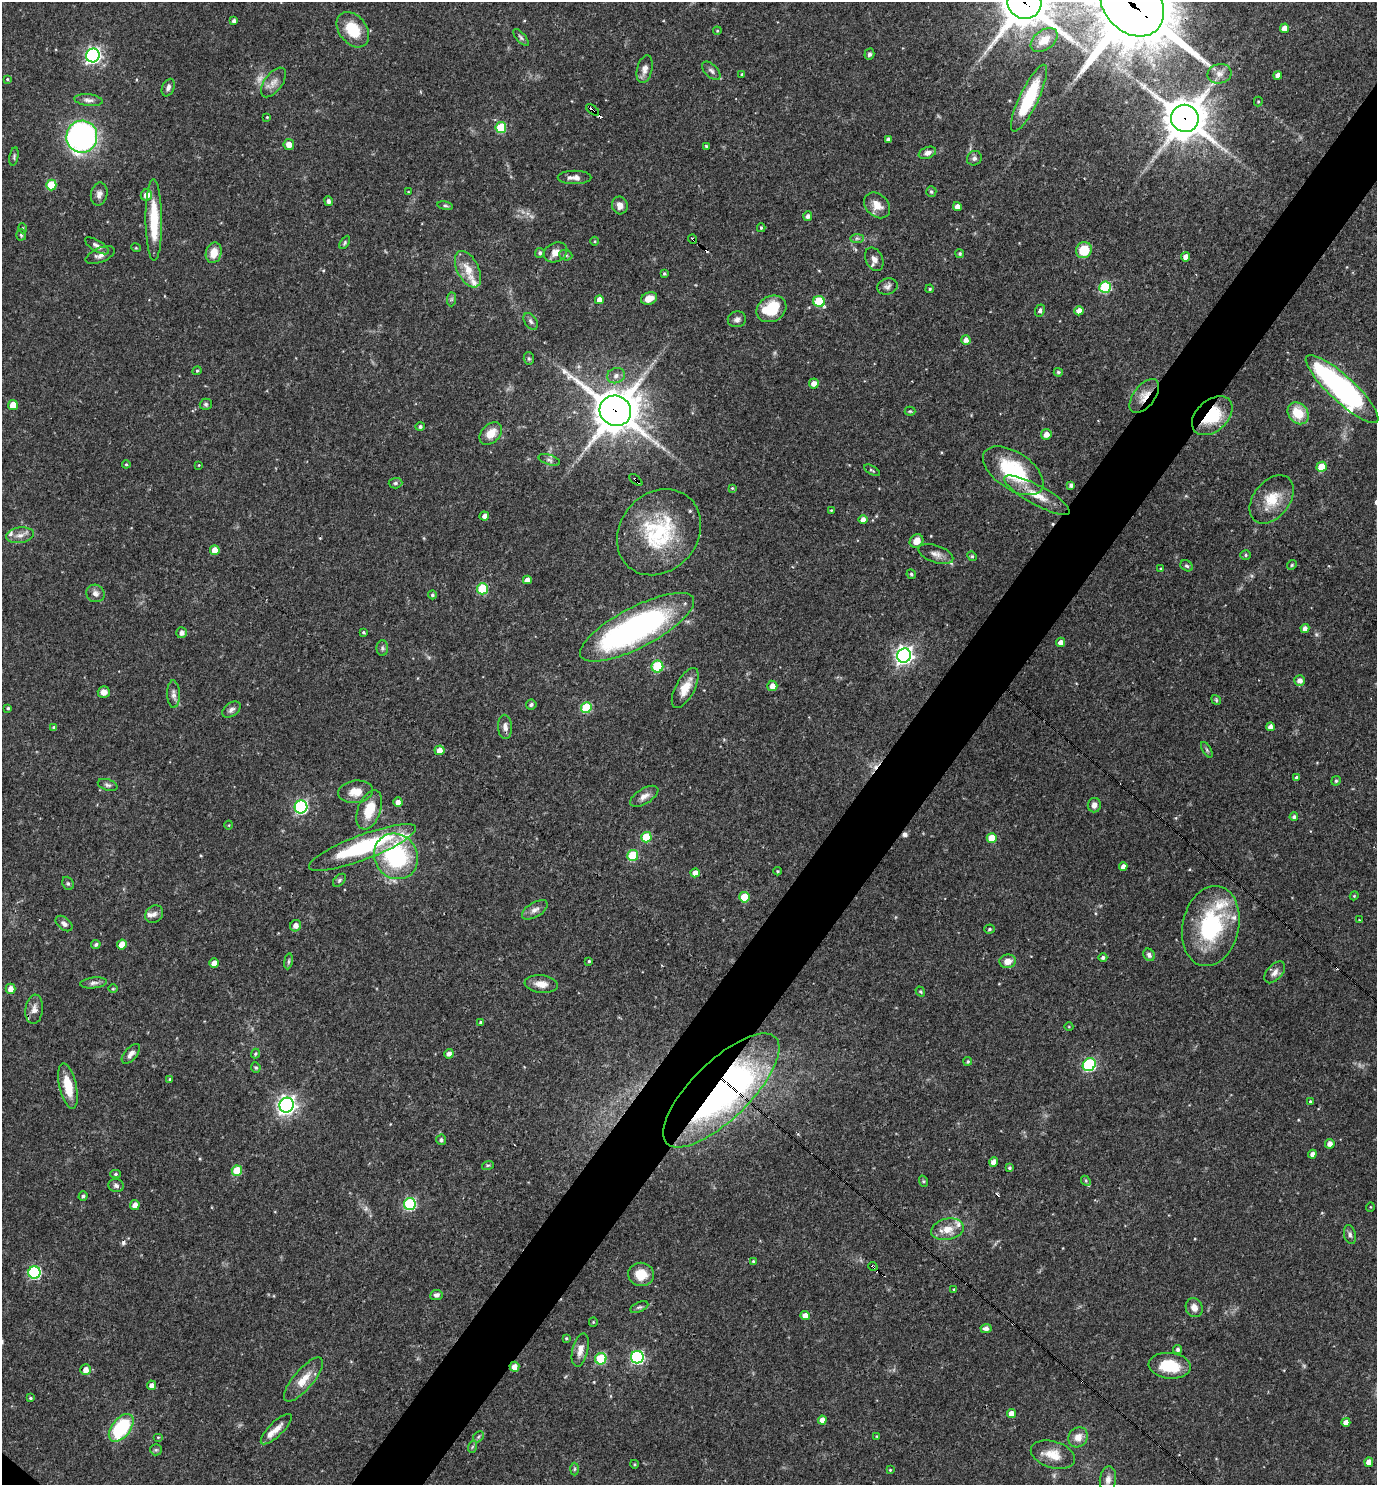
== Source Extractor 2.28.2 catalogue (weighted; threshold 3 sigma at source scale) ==
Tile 10 of 4 x 4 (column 2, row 3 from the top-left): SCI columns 1523-2897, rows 1484-2966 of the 5936 x 5933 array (HDU 1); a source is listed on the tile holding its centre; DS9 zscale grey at full resolution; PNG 1379 x 1487 px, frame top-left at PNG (2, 2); each listed source drawn as its Kron ellipse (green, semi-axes under 4 px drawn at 4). Shown black and unused: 5% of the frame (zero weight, under 3 of 4 exposures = <1% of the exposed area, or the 3 px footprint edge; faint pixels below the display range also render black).
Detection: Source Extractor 2.28.2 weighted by HDU 2 'WHT'; one run over the whole footprint, this tile lists its part. Background 0.0527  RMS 0.0031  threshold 0.0142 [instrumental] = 3 sigma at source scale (4.5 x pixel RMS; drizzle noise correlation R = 1.50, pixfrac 1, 0.05/0.05 arcsec/px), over >= 5 px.
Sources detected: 287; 4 too faint to see at this stretch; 1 inside a brighter object's white glare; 10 cosmic-ray / hot-pixel residue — neither listed nor drawn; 11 inside a brighter listed object's ellipse — not listed separately; the other 261 listed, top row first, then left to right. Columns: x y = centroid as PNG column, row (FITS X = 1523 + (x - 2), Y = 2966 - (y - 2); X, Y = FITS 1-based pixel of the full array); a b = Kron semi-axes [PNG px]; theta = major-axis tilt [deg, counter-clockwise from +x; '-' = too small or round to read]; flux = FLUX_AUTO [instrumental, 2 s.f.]
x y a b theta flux
1024 2 17 16 - 1300
1132 5 35 27 -44 4300
234 21 4 3 - 1
1284 28 5 4 - 2.5
353 30 20 13 -52 9.9
717 31 4 4 - 0.3
521 37 10 4 -49 0.74
1044 40 15 9 37 4.3
869 54 5 5 - 0.77
93 55 7 6 - 89
645 69 14 7 76 2
711 71 11 6 -44 1.1
742 74 3 3 - 0.41
1219 74 12 10 14 2.2
1278 75 4 4 - 1.8
7 79 4 3 - 0.38
273 82 17 9 54 2.4
168 88 9 6 66 1.1
1029 98 37 9 65 16
88 100 14 6 -6 1.4
1258 101 5 4 - 0.34
593 110 7 3 -37 5.5
267 117 3 3 - 0.27
1185 118 14 13 - 880
501 128 5 5 - 16
82 137 16 15 - 91
888 139 4 4 - 1
289 145 5 5 - 2.4
706 146 4 3 - 0.41
927 153 9 5 21 1.6
14 156 9 4 80 0.55
974 158 8 7 - 1
574 177 17 6 0 2
51 185 5 5 - 8.9
408 192 3 2 - 0.23
931 192 5 5 - 0.58
99 194 11 8 78 1.6
146 195 6 5 - 2.6
328 201 5 4 - 0.95
620 205 9 7 -77 1.8
877 205 14 11 -45 3.2
445 206 8 4 -9 0.58
957 206 4 4 - 2
808 216 5 4 - 1.1
154 220 41 8 -89 12
22 228 5 3 - 0.32
761 228 4 3 - 0.39
21 235 5 5 - 0.59
857 238 7 4 0 0.66
693 239 5 3 - 0.92
595 241 4 3 - 0.29
345 242 7 4 60 0.49
97 246 13 5 -31 1.4
136 248 5 3 - 0.28
1084 250 8 8 - 7.2
555 252 12 9 26 2.7
214 253 10 8 76 4.3
540 253 5 4 - 0.72
960 254 4 4 - 0.51
100 255 15 7 22 1.8
566 255 7 5 -20 0.65
1186 257 4 4 - 2.7
874 259 12 8 -64 1.8
468 269 19 10 -62 4.7
664 273 4 4 - 0.46
887 287 10 7 18 1.2
1105 287 6 5 - 24
930 289 4 3 - 0.42
649 298 8 6 21 3.2
451 299 7 4 89 0.6
599 300 4 4 - 2.2
819 302 6 5 - 14
771 309 15 12 27 11
1040 311 6 5 - 0.71
1079 311 4 4 - 2.4
737 319 9 8 - 1.3
531 321 9 6 -59 0.86
966 340 5 5 - 1.5
529 358 6 5 - 0.52
197 371 4 4 - 0.39
1058 372 4 4 - 0.57
616 376 9 7 21 1.5
814 383 5 5 - 2.2
1342 389 48 13 -43 85
1144 396 20 10 52 4.1
206 404 6 5 - 0.6
13 405 5 5 - 5.3
615 411 16 15 - 1000
910 411 5 4 - 0.39
1298 413 12 9 -50 7.6
1212 416 23 15 42 14
420 427 4 4 - 0.67
491 433 13 9 45 4.3
1046 434 5 5 - 2.1
549 460 11 5 -18 0.91
126 464 4 4 - 0.39
199 465 4 3 - 0.22
1322 467 5 5 - 7.4
872 470 9 3 -31 0.43
1013 471 34 18 -34 23
636 480 8 3 -40 2.2
395 483 7 5 2 0.66
1071 485 4 4 - 0.94
732 488 4 4 - 0.31
1037 495 37 9 -29 6.7
1272 499 27 18 52 8
831 510 3 3 - 0.29
484 516 5 4 - 1.4
863 519 4 4 - 1.9
659 532 46 38 49 30
20 535 14 7 9 2.3
916 541 7 6 - 2.8
215 550 5 5 - 3.3
936 554 18 8 -19 2.3
1246 555 5 5 - 0.54
972 556 5 4 - 0.4
1292 565 5 4 - 0.42
1187 566 6 5 - 0.59
1161 569 4 3 - 0.36
911 574 5 4 - 0.56
527 580 4 4 - 1.9
482 589 5 5 - 16
95 593 9 8 - 1.5
432 595 4 4 - 0.52
637 627 63 20 27 94
1305 628 4 4 - 1.5
364 632 3 3 - 0.41
182 633 5 5 - 1.6
1061 642 5 4 - 1.9
382 648 8 6 -90 0.7
904 656 7 7 - 140
657 667 6 6 - 16
1300 680 5 5 - 1.8
772 686 5 5 - 2.3
685 688 22 9 62 5.2
104 692 6 6 - 1.8
173 694 13 6 -88 1.6
1216 700 5 4 - 0.46
531 705 5 5 - 0.69
8 708 4 4 - 0.46
586 708 5 5 - 17
231 710 10 6 37 1.2
54 727 4 4 - 0.67
505 727 12 7 -88 1.7
1271 727 4 4 - 1.8
439 750 5 5 - 2.7
1207 750 9 4 -60 0.56
1296 777 4 4 - 0.57
1336 781 4 4 - 0.43
108 785 10 5 -18 0.81
356 792 17 11 7 4.6
644 796 16 7 31 2.1
398 802 5 4 - 1.7
1094 805 7 6 - 1.5
301 807 6 6 - 48
369 810 20 11 69 7.9
1294 817 4 4 - 0.87
229 825 4 3 - 0.23
646 837 5 5 - 11
992 838 5 5 - 6.6
362 847 57 12 21 34
633 855 5 5 - 16
396 856 23 21 -55 36
1123 866 4 4 - 1.7
778 871 4 4 - 0.35
695 873 5 4 - 2.3
339 880 8 5 46 0.58
68 883 7 5 -68 0.65
1354 896 4 3 - 0.31
744 897 5 5 - 7.9
535 910 14 7 31 1.8
154 914 10 8 44 1.5
1359 920 3 3 - 0.19
64 924 9 6 -40 1.3
295 926 6 5 - 2
1211 926 41 28 77 32
989 929 5 4 - 0.54
96 944 5 4 - 0.71
122 944 5 4 - 3.6
1149 955 6 5 - 0.99
1103 958 4 4 - 0.86
288 961 8 4 81 0.6
589 961 4 4 - 0.41
1008 961 8 7 - 3.1
214 963 5 4 - 2.4
1275 972 13 7 48 1.8
94 983 13 5 7 1.2
541 984 16 9 -6 3.1
11 989 5 5 - 2.3
113 989 5 3 - 0.27
920 992 5 4 - 0.38
34 1009 14 8 84 2.2
481 1022 4 4 - 0.58
1069 1027 4 3 - 0.24
255 1053 5 4 - 0.45
131 1054 12 6 48 1.7
449 1054 5 4 - 1.4
968 1061 4 4 - 0.52
1089 1065 7 6 - 41
256 1067 5 5 - 0.46
170 1079 4 3 - 0.4
68 1086 23 8 -77 7.5
721 1090 76 29 44 130
1310 1101 4 3 - 0.37
287 1105 7 7 - 140
441 1140 5 5 - 0.85
1330 1144 5 5 - 1.9
1312 1154 4 4 - 1.4
994 1162 5 4 - 2.7
488 1165 6 3 18 0.42
1009 1168 4 4 - 0.58
237 1171 5 5 - 8.5
116 1174 5 4 - 0.53
923 1181 6 3 -71 0.41
1086 1181 5 4 - 0.45
116 1186 8 6 -11 1.1
83 1196 5 4 - 0.73
410 1204 6 6 - 35
135 1205 5 5 - 2.1
1370 1207 5 3 - 0.26
947 1229 17 10 11 4.2
1350 1235 10 5 -78 0.91
753 1261 4 4 - 0.34
873 1266 4 2 - 0.76
34 1272 6 6 - 40
641 1274 13 11 -8 5.9
954 1289 3 3 - 0.31
436 1295 6 5 - 1.1
639 1307 9 5 24 0.78
1194 1308 9 8 - 2.3
805 1316 5 4 - 2.6
593 1322 4 4 - 0.34
986 1328 5 4 - 1.3
566 1338 4 4 - 0.46
1178 1349 4 4 - 0.78
580 1350 17 7 76 2.8
637 1357 6 6 - 46
601 1359 6 5 - 18
1170 1366 21 13 -6 10
514 1367 5 5 - 2.4
86 1370 5 5 - 2.3
303 1379 27 10 49 5.1
151 1385 4 4 - 1.4
30 1398 4 3 - 0.43
1011 1413 4 4 - 2.8
822 1420 4 4 - 2.1
1346 1422 4 4 - 2.2
121 1428 16 9 51 24
276 1429 20 7 44 2.9
876 1436 4 2 - 0.22
158 1437 5 3 - 0.27
478 1437 6 4 46 0.53
1078 1437 10 9 - 3
472 1447 6 4 71 0.43
156 1450 6 5 - 0.58
1053 1455 23 13 -17 5.4
1369 1462 4 4 - 2.6
634 1464 4 3 - 0.26
575 1469 6 4 88 0.47
890 1470 4 4 - 0.35
1108 1480 13 8 83 1.9
Overlapping masked pixels (flux is a lower limit): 13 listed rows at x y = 1024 2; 1132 5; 593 110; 1185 118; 693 239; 1144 396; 615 411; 1212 416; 636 480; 34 1009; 721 1090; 873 1266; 514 1367
Isophote crosses this tile's border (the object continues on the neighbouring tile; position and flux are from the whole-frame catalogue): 2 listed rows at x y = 1024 2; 1132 5